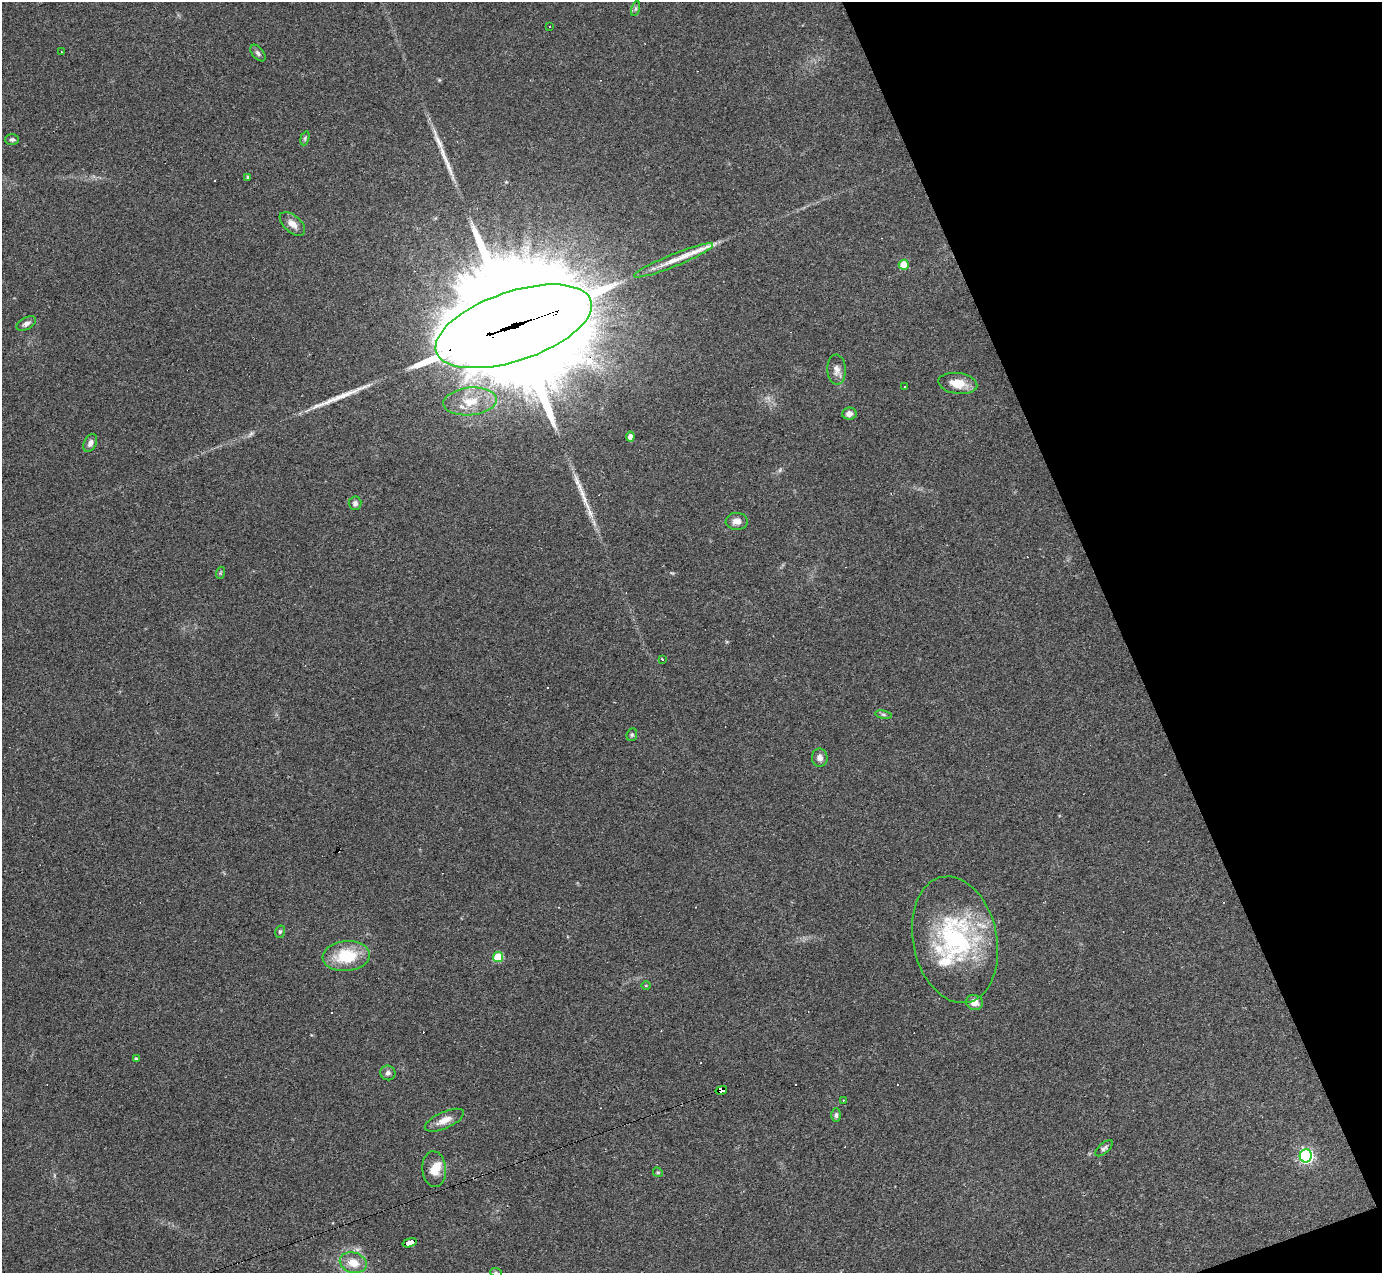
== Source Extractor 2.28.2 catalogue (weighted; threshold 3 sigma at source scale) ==
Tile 12 of 4 x 4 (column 4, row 3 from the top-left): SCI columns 4142-5521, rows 1548-2818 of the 5521 x 5507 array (HDU 1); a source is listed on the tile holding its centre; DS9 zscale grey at full resolution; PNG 1384 x 1275 px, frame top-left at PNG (2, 2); each listed source drawn as its Kron ellipse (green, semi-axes under 4 px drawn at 4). Shown black and unused: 19% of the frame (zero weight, under 3 of 4 exposures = <1% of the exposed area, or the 3 px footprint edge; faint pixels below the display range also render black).
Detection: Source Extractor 2.28.2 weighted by HDU 2 'WHT'; one run over the whole footprint, this tile lists its part. Background 0.0844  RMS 0.0057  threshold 0.0257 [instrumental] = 3 sigma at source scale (4.5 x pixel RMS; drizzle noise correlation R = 1.50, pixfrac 1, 0.05/0.05 arcsec/px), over >= 5 px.
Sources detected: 60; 1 too faint to see at this stretch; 7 cosmic-ray / hot-pixel residue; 4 long thin detections or spike segments (spike, bleed or trail) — neither listed nor drawn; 3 inside a brighter listed object's ellipse — not listed separately; the other 45 listed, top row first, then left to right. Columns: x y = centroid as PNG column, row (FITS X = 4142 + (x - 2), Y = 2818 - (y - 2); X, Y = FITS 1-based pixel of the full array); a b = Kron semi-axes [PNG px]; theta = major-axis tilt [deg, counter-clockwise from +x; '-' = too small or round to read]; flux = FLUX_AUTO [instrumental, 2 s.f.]
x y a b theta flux
636 9 8 3 71 0.91
549 27 3 3 - 12
61 52 3 2 - 0.42
258 53 10 5 -50 1.6
305 138 7 4 72 0.87
12 139 7 5 0 1.3
247 177 4 4 - 0.59
292 224 15 8 -41 4.5
674 260 42 6 22 9.4
904 265 5 5 - 13
26 324 10 6 28 2.1
514 326 81 34 19 29000
836 370 15 9 -87 3.9
958 383 19 10 -8 9.4
904 387 3 2 - 0.69
470 401 27 14 5 14
849 414 7 6 - 2.7
630 437 5 4 - 2.9
90 443 9 6 63 2.6
355 503 7 6 - 1.9
737 521 11 8 -1 4
220 573 6 4 72 0.71
662 659 3 3 - 1.3
883 715 8 4 -9 1.1
632 735 6 5 - 1
820 758 9 8 - 3.2
280 932 6 5 - 0.98
955 940 64 42 -78 87
346 956 23 15 6 24
498 957 5 5 - 30
646 985 4 3 - 0.46
974 1002 8 7 - 4.8
136 1059 4 3 - 1.4
388 1073 7 7 - 1.8
721 1090 6 4 13 160
843 1100 2 2 - 0.57
836 1115 7 5 -90 1.4
444 1120 21 8 24 6
1104 1148 11 5 42 1.5
1306 1156 6 6 - 130
434 1169 18 12 -85 7.1
658 1172 5 4 - 0.73
410 1243 7 4 16 77
353 1263 14 10 -16 8.4
496 1272 6 3 -19 0.67
Overlapping masked pixels (flux is a lower limit): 3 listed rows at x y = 514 326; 721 1090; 410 1243
Isophote crosses this tile's border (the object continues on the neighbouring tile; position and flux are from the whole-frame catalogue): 1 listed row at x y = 496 1272